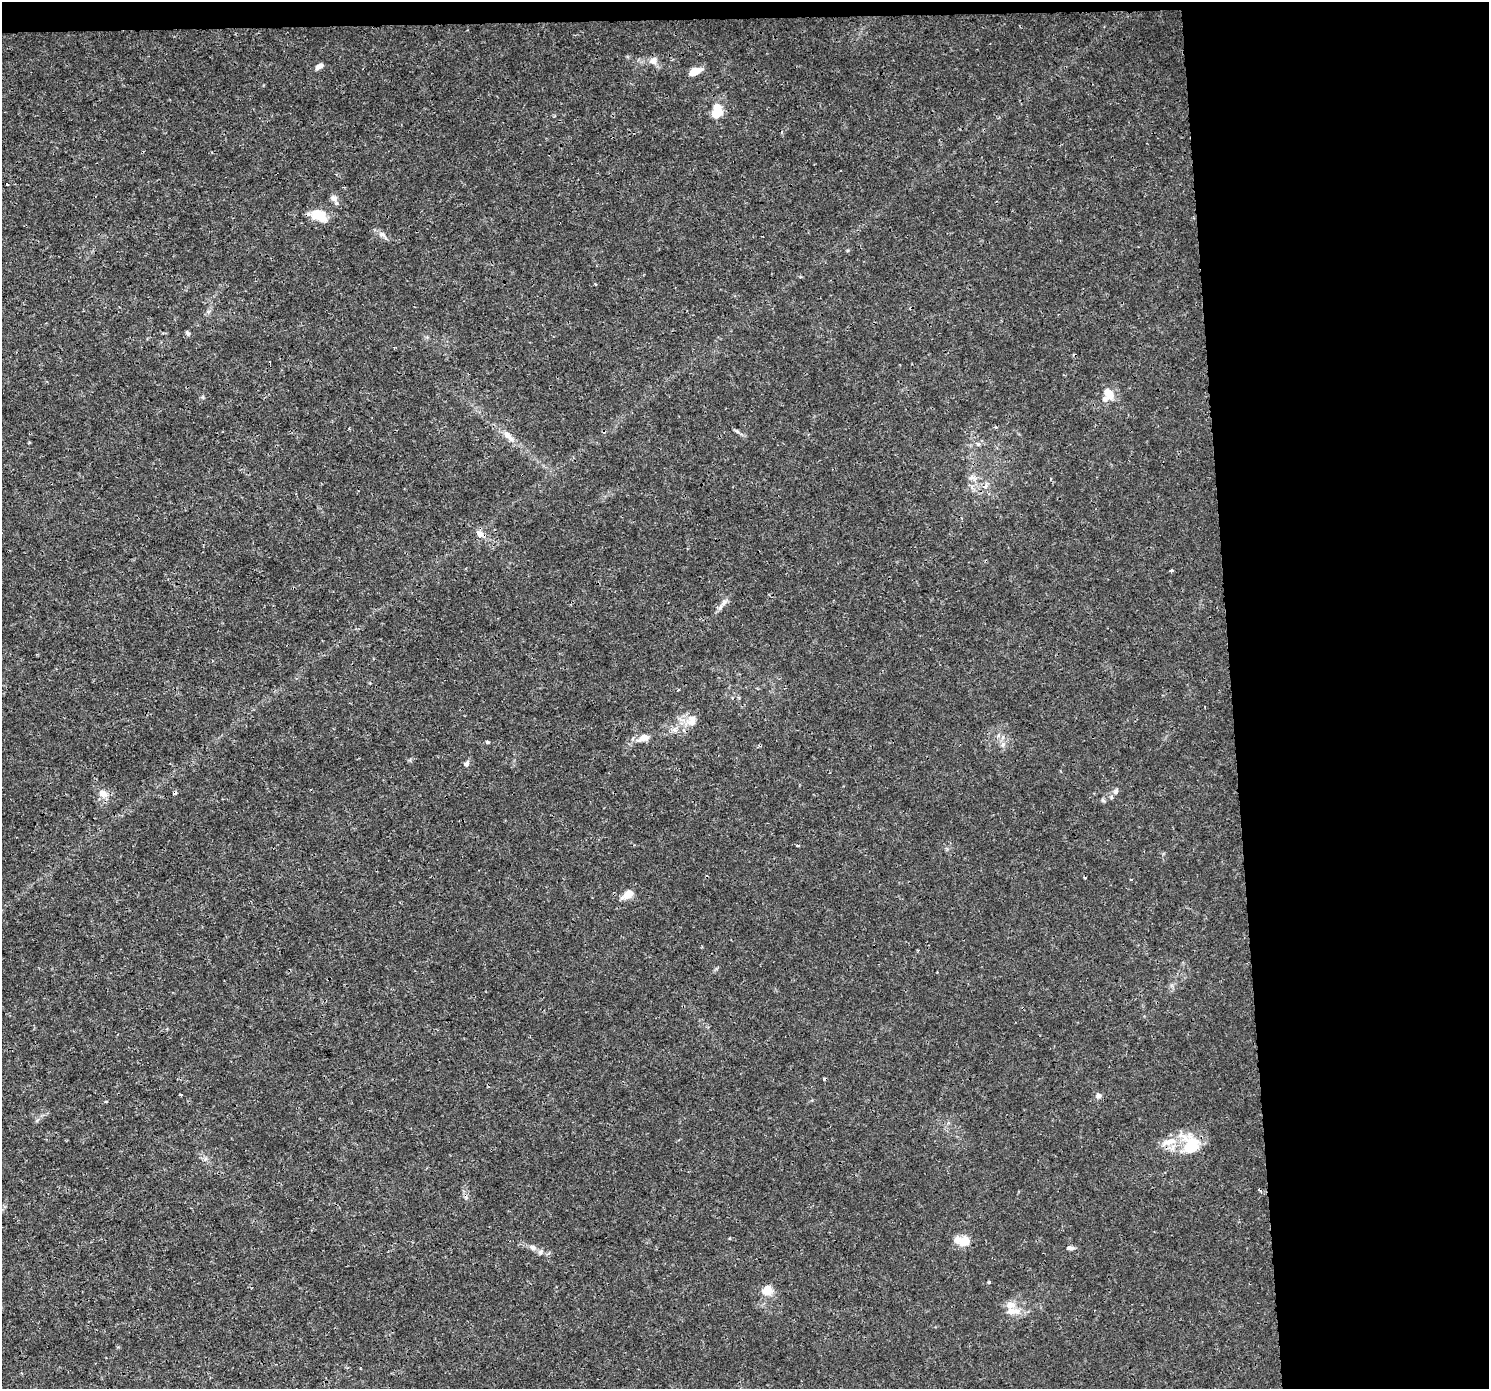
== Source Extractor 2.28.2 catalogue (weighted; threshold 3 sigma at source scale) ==
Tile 3 of 3 x 3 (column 3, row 1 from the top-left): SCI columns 2976-4462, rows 2817-4203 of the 4462 x 4206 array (HDU 1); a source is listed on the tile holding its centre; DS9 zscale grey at full resolution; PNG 1491 x 1391 px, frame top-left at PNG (2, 2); no overlay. Shown black and unused: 19% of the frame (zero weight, under 3 of 4 exposures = <1% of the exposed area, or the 3 px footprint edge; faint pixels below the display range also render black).
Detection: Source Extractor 2.28.2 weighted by HDU 2 'WHT'; one run over the whole footprint, this tile lists its part. Background 9.91e-04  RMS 9.5e-04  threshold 0.00426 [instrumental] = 3 sigma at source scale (4.5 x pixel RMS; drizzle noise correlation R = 1.50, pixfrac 1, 0.0396/0.0396 arcsec/px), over >= 5 px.
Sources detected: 48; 1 inside a brighter object's white glare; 6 cosmic-ray / hot-pixel residue — not listed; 3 inside a brighter listed object's ellipse — not listed separately; the other 38 listed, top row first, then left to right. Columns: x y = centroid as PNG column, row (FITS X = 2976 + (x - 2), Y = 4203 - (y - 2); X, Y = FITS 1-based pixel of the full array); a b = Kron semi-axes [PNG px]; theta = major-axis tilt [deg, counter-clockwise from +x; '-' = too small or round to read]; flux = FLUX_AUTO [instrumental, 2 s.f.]
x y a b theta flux
653 61 9 8 - 0.65
319 66 9 5 30 0.44
694 72 11 6 25 1.5
717 112 17 11 79 2
334 198 10 9 - 0.39
318 215 21 14 -20 1.6
382 234 11 7 -21 0.44
188 333 7 4 -53 0.17
1109 393 17 11 -60 1.1
508 436 21 8 -46 0.86
977 444 6 4 -24 0.18
971 477 8 6 68 0.33
985 486 9 6 48 0.41
480 534 11 9 -41 0.5
1171 570 3 3 - 0.35
724 602 10 6 59 0.39
692 720 15 13 63 1
644 738 17 9 18 0.77
487 742 5 4 - 0.13
1003 745 8 6 68 0.31
466 764 7 6 - 0.27
1115 791 8 6 43 0.29
103 793 13 11 -17 0.78
1103 800 6 4 -60 0.14
798 846 4 3 - 0.13
1085 878 4 3 - 0.11
628 894 12 7 34 1.1
181 1095 3 2 - 0.12
1099 1096 7 7 - 0.28
106 1101 3 3 - 0.11
1169 1142 23 9 15 1.4
1190 1149 21 14 12 2.3
964 1241 11 7 -10 2.3
533 1248 9 6 -10 0.36
1070 1248 8 5 -3 0.32
989 1282 4 3 - 0.16
767 1290 15 14 - 1
1010 1305 12 10 -77 0.86
Unlisted compact peaks at least as high as the median listed source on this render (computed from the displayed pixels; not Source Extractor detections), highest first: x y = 737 431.